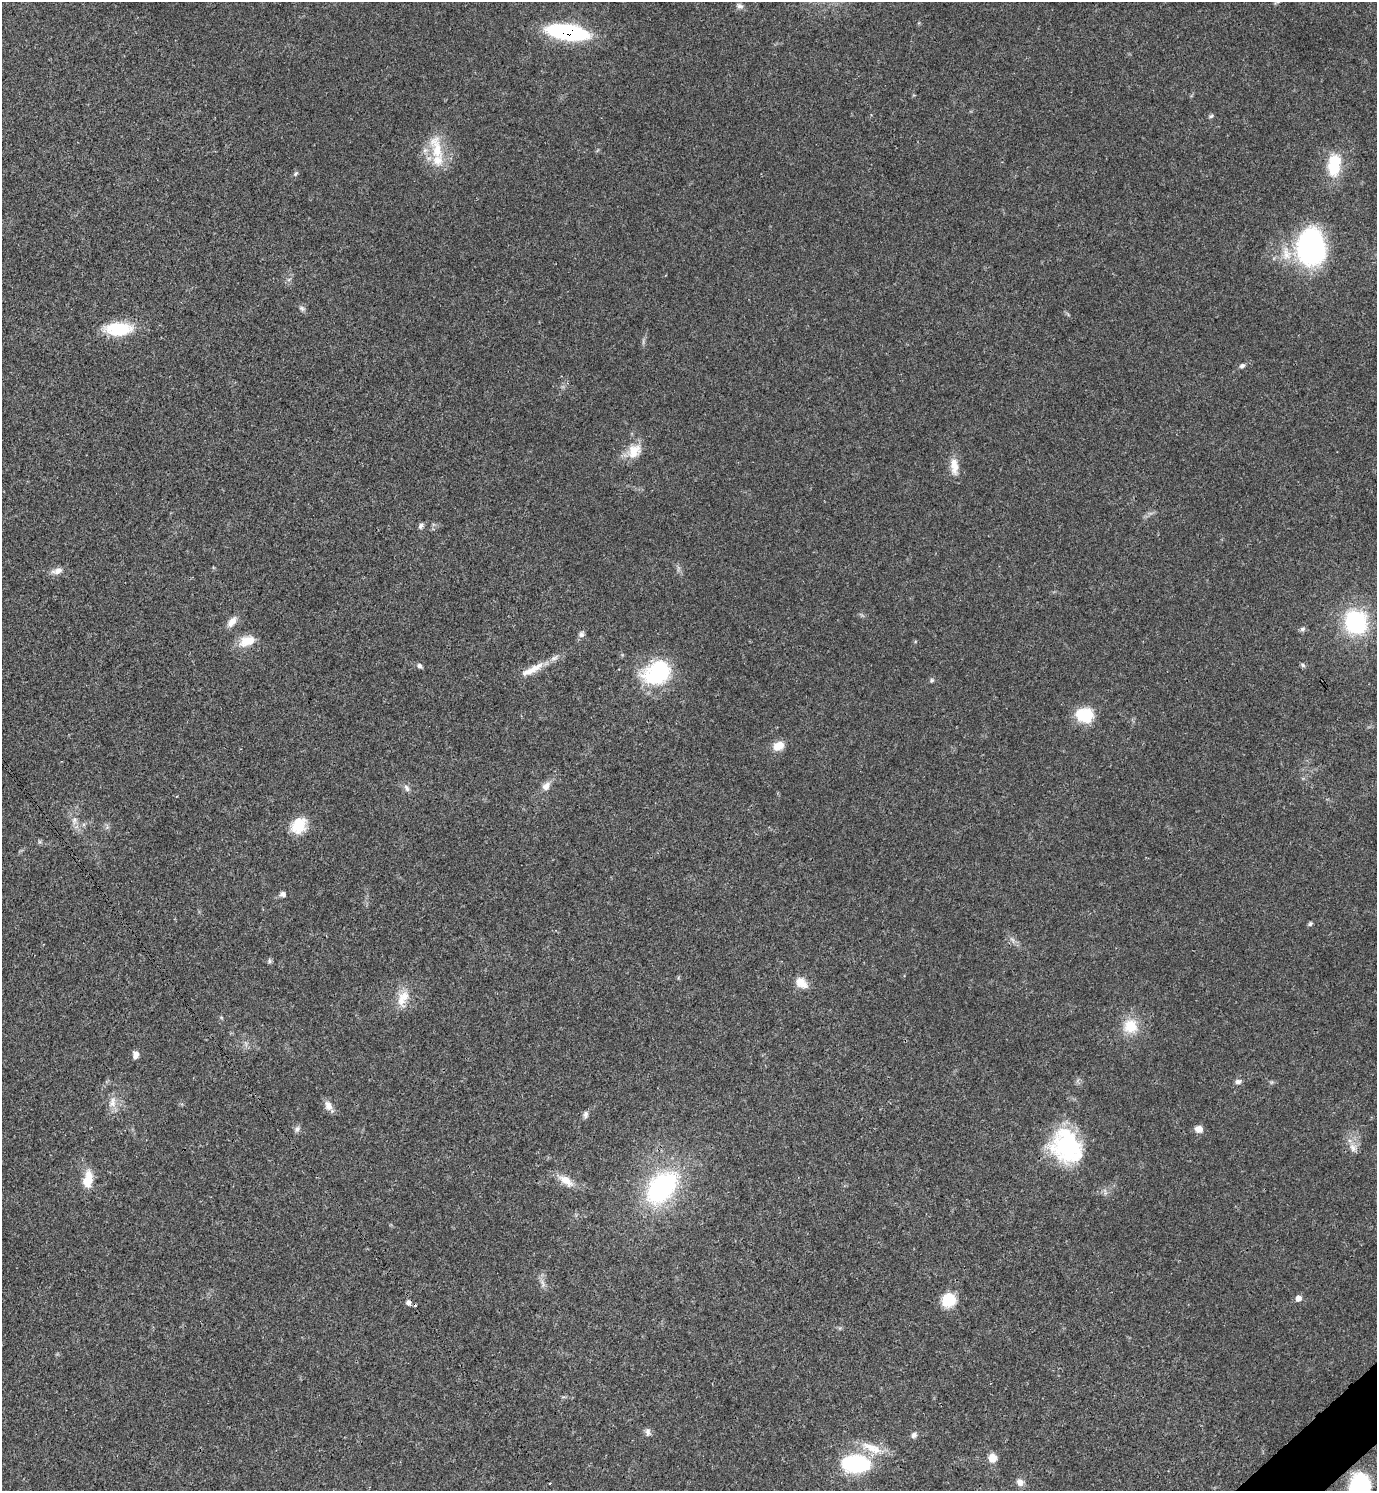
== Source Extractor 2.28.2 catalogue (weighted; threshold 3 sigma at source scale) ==
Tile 6 of 4 x 4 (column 2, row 2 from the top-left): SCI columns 1675-3049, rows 2980-4468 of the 5958 x 5961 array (HDU 1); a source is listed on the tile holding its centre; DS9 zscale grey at full resolution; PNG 1379 x 1493 px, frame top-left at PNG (2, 2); no overlay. Shown black and unused: <1% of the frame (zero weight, under 3 of 4 exposures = <1% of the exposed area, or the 3 px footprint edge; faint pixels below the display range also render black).
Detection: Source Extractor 2.28.2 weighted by HDU 2 'WHT'; one run over the whole footprint, this tile lists its part. Background 0.0204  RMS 0.0022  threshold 0.00997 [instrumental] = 3 sigma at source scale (4.5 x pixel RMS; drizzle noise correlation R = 1.50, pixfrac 1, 0.05/0.05 arcsec/px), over >= 5 px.
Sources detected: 67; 1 inside a brighter object's white glare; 3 cosmic-ray / hot-pixel residue — not listed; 1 inside a brighter listed object's ellipse — not listed separately; the other 62 listed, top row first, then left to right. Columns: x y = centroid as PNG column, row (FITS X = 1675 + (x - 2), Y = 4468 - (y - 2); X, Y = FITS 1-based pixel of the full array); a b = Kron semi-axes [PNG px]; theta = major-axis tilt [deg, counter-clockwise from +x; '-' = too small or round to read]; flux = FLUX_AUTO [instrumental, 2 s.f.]
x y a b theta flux
1277 2 10 4 22 0.51
739 6 10 7 -18 0.76
568 32 36 12 -9 32
1211 116 7 5 18 0.4
436 148 43 16 -77 7.5
1334 165 31 17 84 7.7
295 174 7 4 45 0.38
1311 248 37 29 -84 42
302 308 9 5 -37 0.59
118 329 32 15 1 9.4
1242 366 8 6 19 0.57
634 451 21 16 53 4.2
954 466 24 10 -85 2.8
421 525 9 5 60 0.65
57 571 15 8 19 1.5
232 622 15 8 53 1.8
1356 622 23 20 -60 23
1302 629 7 6 - 0.61
581 634 8 7 - 0.74
247 641 23 13 19 3.5
1303 665 7 5 -38 0.43
419 666 7 5 -58 0.54
532 670 37 9 28 3.9
657 673 33 26 28 17
931 680 6 6 - 0.41
1084 715 25 17 -35 6.4
778 746 13 9 31 2.8
546 786 13 9 48 1.5
407 788 10 7 -64 0.84
177 796 3 2 - 0.15
74 821 10 6 80 1
298 825 20 16 54 5.5
283 894 8 6 8 0.82
1310 924 6 5 - 0.41
1012 940 8 5 -45 0.67
269 961 8 4 -82 0.4
801 983 16 11 -33 2.6
403 998 26 13 69 4.1
221 1017 6 4 -19 0.26
1131 1026 18 17 - 5.6
135 1055 9 7 89 1.2
1238 1082 8 6 13 0.73
112 1102 18 10 79 2.2
329 1106 15 8 -61 1.5
586 1114 9 6 82 0.72
297 1129 9 6 54 0.69
1199 1129 8 7 - 1.7
1066 1146 39 31 -57 22
1353 1148 11 10 - 1.5
88 1179 23 12 80 3.7
566 1181 24 10 -35 3
662 1188 31 19 47 40
543 1283 15 3 -78 0.85
1298 1298 6 6 - 1.4
949 1300 16 14 36 5.6
648 1432 11 7 -82 0.84
914 1435 8 7 - 0.75
872 1448 35 11 -21 4.7
992 1458 9 8 - 2.6
856 1464 22 13 -3 26
1020 1482 10 9 - 1.2
1360 1486 16 14 89 36
Overlapping masked pixels (flux is a lower limit): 1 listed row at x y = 568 32
Isophote crosses this tile's border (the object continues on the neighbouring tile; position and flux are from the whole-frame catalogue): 2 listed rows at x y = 1277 2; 1360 1486